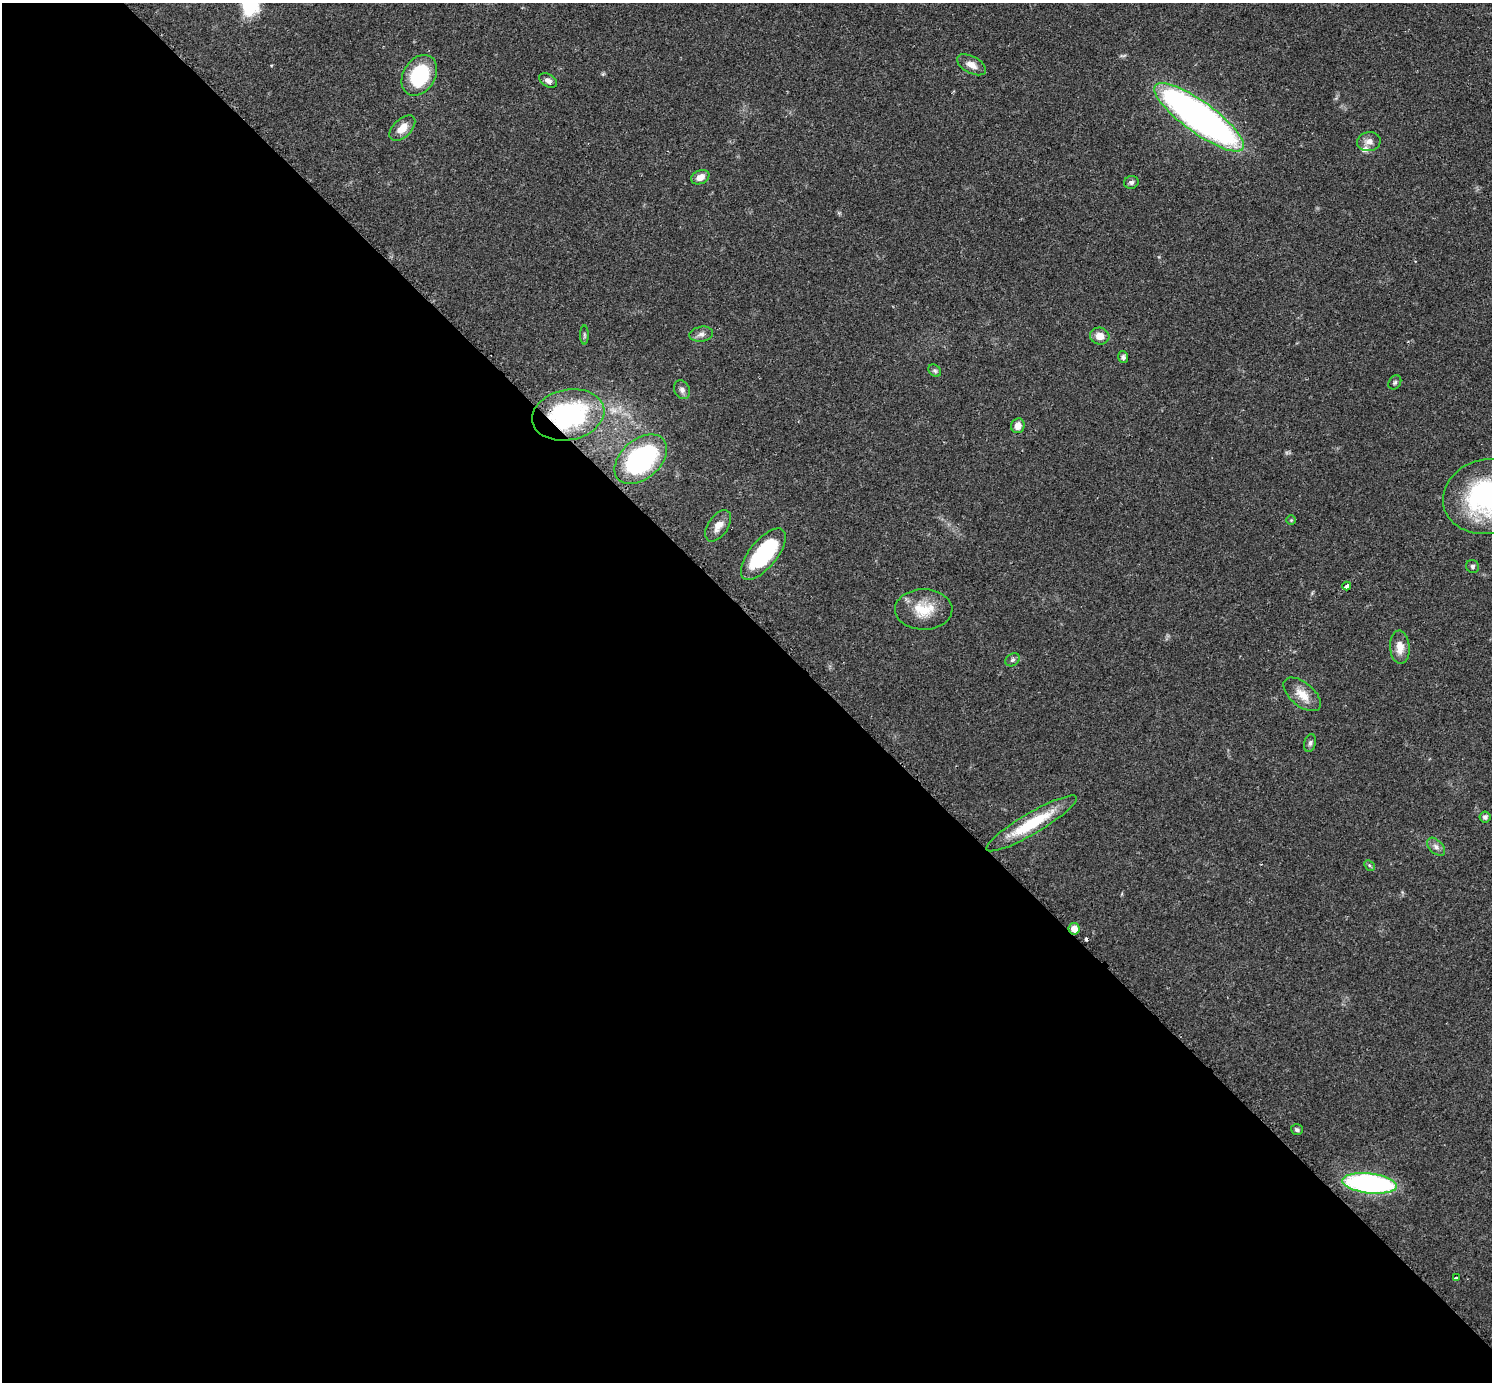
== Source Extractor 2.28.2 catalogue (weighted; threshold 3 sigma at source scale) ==
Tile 9 of 4 x 4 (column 1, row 3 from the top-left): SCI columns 31-1520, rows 1568-2947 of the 6040 x 6040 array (HDU 1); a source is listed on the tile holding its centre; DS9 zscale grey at full resolution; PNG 1494 x 1384 px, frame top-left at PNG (2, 3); each listed source drawn as its Kron ellipse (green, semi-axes under 4 px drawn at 4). Shown black and unused: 55% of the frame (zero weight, under 2 of 3 exposures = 2% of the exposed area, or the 3 px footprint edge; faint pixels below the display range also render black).
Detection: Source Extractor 2.28.2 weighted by HDU 2 'WHT'; one run over the whole footprint, this tile lists its part. Background 0.0776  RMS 0.0054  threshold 0.0244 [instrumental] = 3 sigma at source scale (4.5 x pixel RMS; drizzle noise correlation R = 1.50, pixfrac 1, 0.05/0.05 arcsec/px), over >= 5 px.
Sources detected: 39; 1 cosmic-ray / hot-pixel residue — neither listed nor drawn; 1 inside a brighter listed object's ellipse — not listed separately; the other 37 listed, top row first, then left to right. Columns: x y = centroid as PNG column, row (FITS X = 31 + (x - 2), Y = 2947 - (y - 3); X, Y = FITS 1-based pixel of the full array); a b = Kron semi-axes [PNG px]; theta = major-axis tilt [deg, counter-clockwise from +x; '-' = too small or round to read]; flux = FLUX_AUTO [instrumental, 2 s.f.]
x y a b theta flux
971 65 16 8 -28 4.4
419 75 22 16 58 34
548 81 9 6 -31 2.2
1199 117 54 15 -36 260
402 128 15 9 44 6.7
1369 142 12 9 12 3.4
700 177 9 6 23 4.2
1131 182 7 6 - 1.5
701 334 12 7 10 2.5
584 335 9 4 -90 0.9
1100 336 10 8 -6 5.2
1123 357 5 5 - 1.4
935 371 7 5 -37 1
1395 382 7 6 - 1.1
682 390 10 7 -63 2.1
568 415 36 25 12 76
1018 426 7 6 - 4.4
641 459 30 20 41 85
1487 497 45 37 13 85
1291 520 5 4 - 0.59
718 526 18 10 56 5
763 554 31 13 51 52
1473 566 7 6 - 1.3
1347 586 4 3 - 2.7
924 609 28 20 0 15
1400 647 16 10 -86 5.9
1012 660 7 6 - 1.3
1302 694 22 11 -39 8.1
1310 743 9 5 75 1.4
1485 817 5 5 - 1.3
1031 823 52 10 30 27
1436 847 11 6 -44 2.3
1369 865 6 4 -46 0.79
1074 929 6 5 - 5.8
1297 1130 6 5 - 1.2
1370 1183 27 10 -6 130
1456 1278 3 3 - 0.97
Overlapping masked pixels (flux is a lower limit): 2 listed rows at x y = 568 415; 1074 929
Isophote crosses this tile's border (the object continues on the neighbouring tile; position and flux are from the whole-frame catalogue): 1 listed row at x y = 1487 497